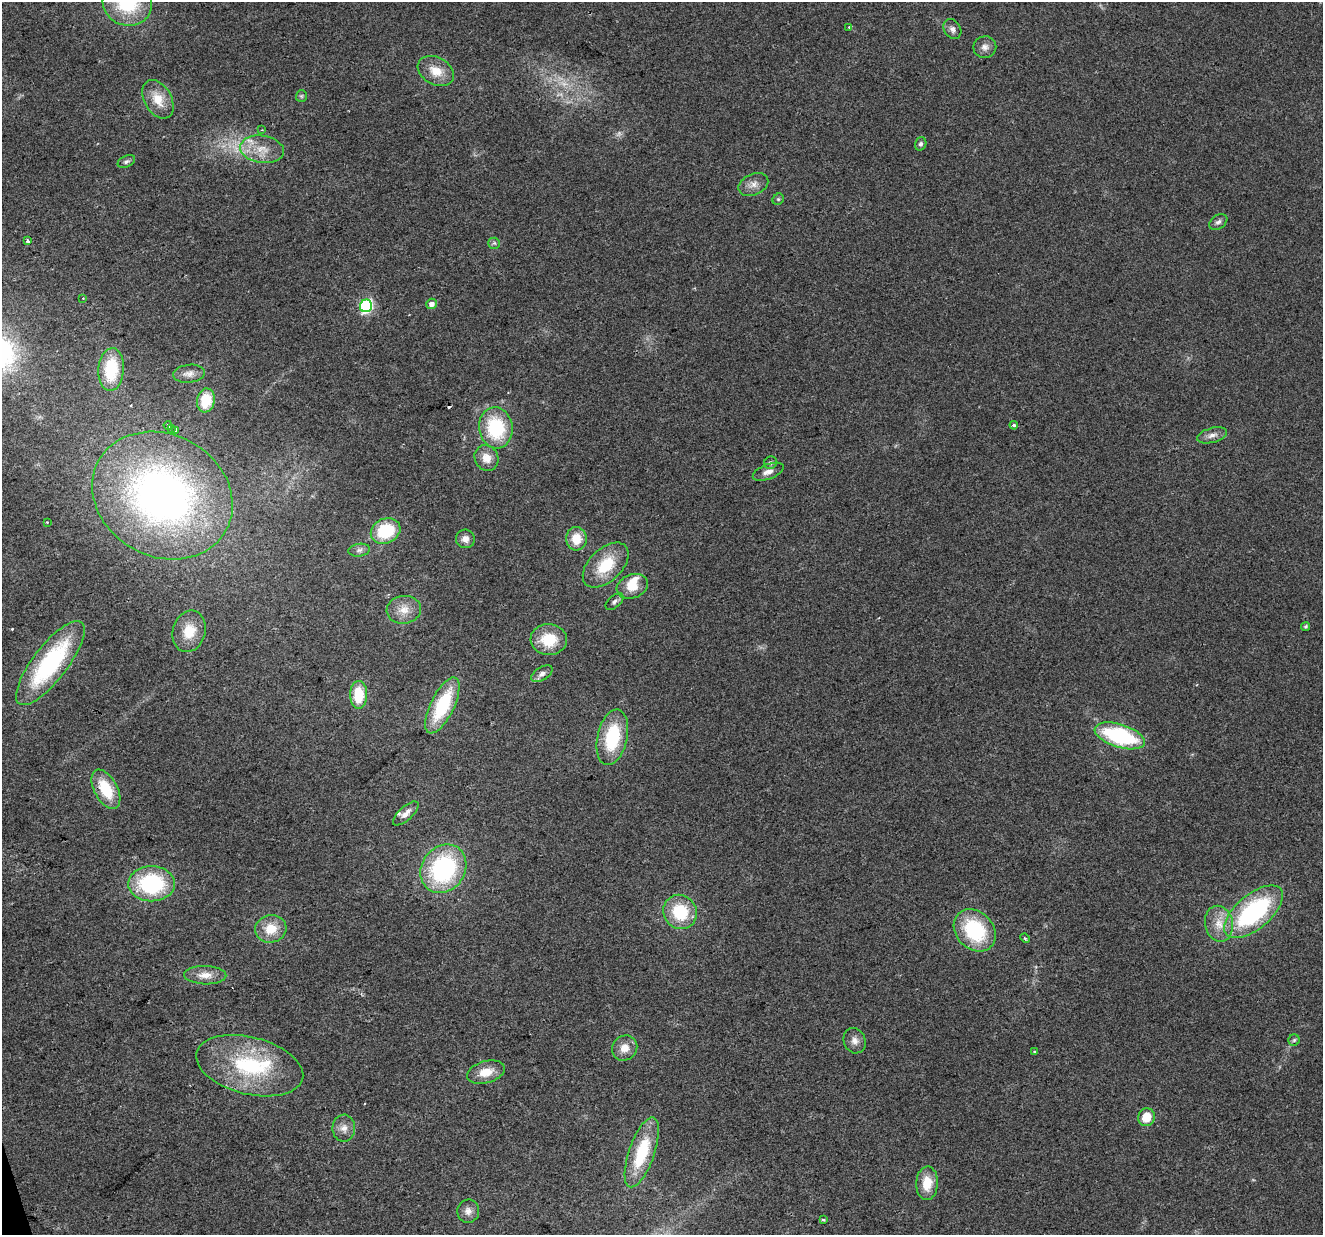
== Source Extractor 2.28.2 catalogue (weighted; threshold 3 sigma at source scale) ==
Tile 7 of 4 x 4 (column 3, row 2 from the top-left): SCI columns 2643-3963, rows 2523-3755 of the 5285 x 5096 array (HDU 1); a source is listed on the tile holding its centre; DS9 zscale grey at full resolution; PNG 1325 x 1237 px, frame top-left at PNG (2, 2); each listed source drawn as its Kron ellipse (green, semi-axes under 4 px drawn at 4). Shown black and unused: <1% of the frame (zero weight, under 2 of 3 exposures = <1% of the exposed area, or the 3 px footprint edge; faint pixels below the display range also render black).
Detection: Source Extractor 2.28.2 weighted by HDU 2 'WHT'; one run over the whole footprint, this tile lists its part. Background 0.0283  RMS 0.0061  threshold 0.0276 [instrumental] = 3 sigma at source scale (4.5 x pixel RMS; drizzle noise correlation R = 1.50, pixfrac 1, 0.0396/0.0396 arcsec/px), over >= 5 px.
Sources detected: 82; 2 too faint to see at this stretch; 3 cosmic-ray / hot-pixel residue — neither listed nor drawn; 4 inside a brighter listed object's ellipse — not listed separately; the other 73 listed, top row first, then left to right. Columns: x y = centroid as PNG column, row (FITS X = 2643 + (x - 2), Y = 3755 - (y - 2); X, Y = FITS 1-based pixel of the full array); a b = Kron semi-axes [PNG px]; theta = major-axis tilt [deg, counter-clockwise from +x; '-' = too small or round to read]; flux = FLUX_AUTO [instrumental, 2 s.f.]
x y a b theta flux
127 3 25 22 -18 42
849 27 4 3 - 0.73
952 29 10 8 -57 2.7
985 47 11 11 - 3.8
436 71 19 13 -29 11
301 96 6 5 - 1
158 99 21 13 -60 12
262 130 4 3 - 0.6
921 144 7 5 71 1.7
262 149 22 13 -8 12
126 161 9 5 25 1.7
753 184 15 10 25 4.9
778 199 6 5 - 0.91
1218 222 10 6 35 2.2
27 241 4 3 - 1.8
494 243 6 5 - 1.2
83 298 3 2 - 0.41
432 304 5 5 - 3.4
366 306 6 6 - 100
111 369 21 12 86 29
189 374 16 9 7 4
206 400 12 9 80 17
168 425 4 3 - 11
1014 425 4 3 - 1.2
171 428 3 3 - 2.9
496 428 20 17 -82 41
175 430 4 3 - 12
1212 435 15 7 14 3.7
486 458 13 11 -61 7.2
770 463 7 6 - 1.5
768 472 16 7 21 4.3
162 496 73 61 -29 300
47 522 3 2 - 0.48
386 531 15 12 25 29
465 539 9 9 - 3.7
576 539 12 10 -87 12
359 550 11 6 8 2.3
606 565 27 16 44 23
632 586 16 12 20 10
614 602 11 6 42 2
404 610 17 14 6 8.4
1306 626 5 4 - 1
189 631 21 16 74 14
549 640 18 15 -3 19
50 663 51 17 52 80
542 674 12 6 32 3
359 695 14 8 89 19
442 705 30 12 64 40
1120 736 26 11 -17 65
612 737 28 15 77 37
106 789 21 11 -61 23
406 813 16 6 42 3.8
443 869 26 21 55 83
152 884 23 17 -1 61
680 912 17 16 - 28
1254 912 35 17 40 86
1219 924 18 14 -77 10
271 929 16 13 13 13
975 930 23 18 -46 47
1025 938 5 3 - 0.67
205 975 21 9 -2 6.8
1294 1040 6 5 - 1.2
855 1041 13 11 -67 4.2
625 1048 13 12 - 7.1
1035 1051 4 3 - 0.62
250 1066 55 28 -14 59
486 1072 19 11 16 10
1146 1117 9 8 - 10
344 1128 13 11 -89 4.9
642 1152 37 13 71 34
927 1183 17 11 87 13
468 1211 11 11 - 4.1
823 1219 3 3 - 1.1
Isophote crosses this tile's border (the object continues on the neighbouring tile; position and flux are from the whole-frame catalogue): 1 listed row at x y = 127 3